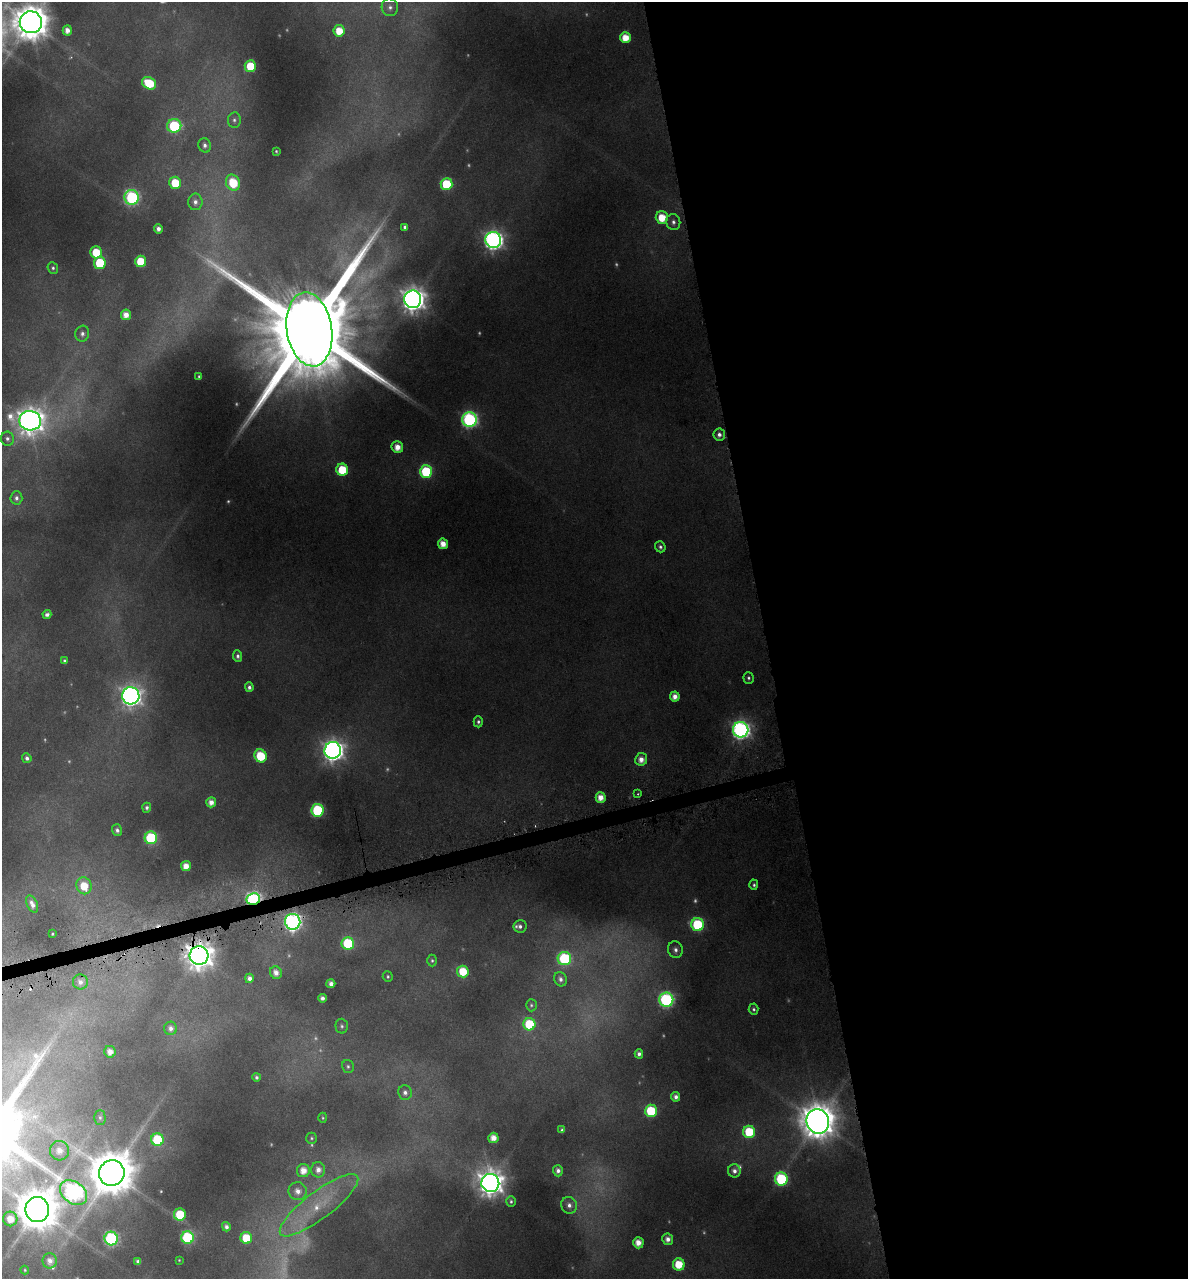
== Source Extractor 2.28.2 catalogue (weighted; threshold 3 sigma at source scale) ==
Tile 8 of 4 x 4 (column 4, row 2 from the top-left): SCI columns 3660-4845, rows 2559-3835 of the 4896 x 5150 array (HDU 1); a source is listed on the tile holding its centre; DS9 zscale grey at full resolution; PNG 1190 x 1281 px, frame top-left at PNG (2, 2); each listed source drawn as its Kron ellipse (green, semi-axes under 4 px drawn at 4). Shown black and unused: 36% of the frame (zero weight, under 4 of 8 exposures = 2% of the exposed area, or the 3 px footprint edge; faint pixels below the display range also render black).
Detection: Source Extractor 2.28.2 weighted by HDU 2 'WHT'; one run over the whole footprint, this tile lists its part. Background -0.0182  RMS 0.0096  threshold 0.0393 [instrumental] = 3 sigma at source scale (4.09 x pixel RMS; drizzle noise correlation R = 1.36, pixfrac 0.8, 0.0396/0.0396 arcsec/px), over >= 5 px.
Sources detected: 156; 21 too faint to see at this stretch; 2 cosmic-ray / hot-pixel residue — neither listed nor drawn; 3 inside a brighter listed object's ellipse — not listed separately; the other 130 listed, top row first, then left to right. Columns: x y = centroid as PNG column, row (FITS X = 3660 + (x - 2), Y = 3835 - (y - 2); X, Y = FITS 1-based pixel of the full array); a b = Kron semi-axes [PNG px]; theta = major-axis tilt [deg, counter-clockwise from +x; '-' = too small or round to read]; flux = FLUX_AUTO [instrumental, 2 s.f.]
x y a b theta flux
390 7 9 8 - 4.6
31 22 11 11 - 2900
67 30 5 4 - 7.9
339 31 5 5 - 20
625 38 5 5 - 18
250 66 6 5 - 35
149 83 7 6 - 39
234 120 8 6 82 2.8
174 126 7 7 - 89
205 145 7 6 - 4
276 151 3 3 - 1
175 183 6 6 - 32
233 183 8 7 - 33
447 184 6 6 - 64
132 197 7 7 - 160
195 202 8 7 - 4.7
662 217 6 6 - 23
673 222 8 7 - 4
405 227 4 3 - 2.4
158 229 4 4 - 4.7
493 240 8 8 - 470
96 252 6 6 - 31
141 261 6 5 - 35
100 263 6 6 - 59
53 268 6 5 - 2
413 299 8 8 - 1000
126 315 5 5 - 10
309 329 37 22 -81 34000
82 334 8 7 - 4.1
199 376 3 2 - 0.89
469 419 7 7 - 260
30 421 11 9 -5 1200
719 435 6 6 - 4.4
7 439 7 6 - 2.9
397 447 6 5 - 11
342 470 6 6 - 38
426 471 6 6 - 78
16 498 6 6 - 3.8
443 544 5 5 - 12
660 547 6 5 - 2.5
47 615 4 4 - 3.2
238 656 6 4 -85 2.9
64 661 4 4 - 1.7
749 678 6 5 - 2.1
249 687 5 4 - 3.3
131 696 8 8 - 640
675 696 5 5 - 8.7
478 722 5 4 - 2.2
741 730 7 7 - 420
333 750 8 8 - 700
260 756 7 6 - 43
27 758 5 4 - 3.2
641 759 6 6 - 9
638 794 3 2 - 0.77
601 797 5 5 - 12
211 802 5 5 - 7.9
147 808 5 4 - 2.4
317 810 6 6 - 100
117 830 6 5 - 3.2
151 838 6 6 - 100
186 866 5 5 - 12
754 885 5 4 - 2
84 886 8 7 - 23
253 899 7 6 - 250
32 904 9 5 -64 5.6
293 922 8 7 - 330
698 925 6 6 - 82
520 926 6 6 - 3.3
52 934 3 2 - 0.92
348 943 6 6 - 57
675 950 8 7 - 4.6
199 956 9 9 - 1500
564 959 6 6 - 100
432 961 6 4 -89 1.7
463 972 6 5 - 26
276 973 6 5 - 7.5
388 976 5 5 - 1.5
249 978 4 4 - 5.1
560 979 7 6 - 4.2
80 982 7 7 - 6.4
331 984 4 4 - 5.1
322 998 4 4 - 4.7
666 1000 7 7 - 190
531 1005 6 5 - 1.8
754 1009 5 5 - 2
529 1024 6 6 - 48
342 1026 7 6 - 2.4
171 1028 6 6 - 4.5
110 1052 6 5 - 9
639 1054 4 4 - 3.6
348 1066 6 6 - 2.1
256 1077 4 4 - 2.2
405 1092 7 7 - 4.6
676 1097 5 4 - 4.5
651 1111 6 6 - 56
100 1117 7 5 -89 2
323 1118 5 4 - 1.3
818 1121 12 11 - 2600
562 1130 4 3 - 1.9
749 1132 6 6 - 47
311 1138 6 5 - 1.7
493 1138 5 5 - 12
157 1140 6 6 - 58
59 1151 10 9 - 9.4
318 1170 7 7 - 7.3
303 1171 6 6 - 12
558 1171 5 5 - 4.8
734 1171 6 6 - 4.9
112 1173 13 12 - 4600
781 1179 6 6 - 98
490 1183 9 9 - 1300
298 1191 9 9 - 8.7
73 1193 15 11 -37 330
511 1201 5 5 - 1.8
319 1205 48 13 37 45
569 1205 8 8 - 5.4
37 1209 12 12 - 4000
180 1215 6 6 - 37
10 1219 7 7 - 14
226 1227 4 4 - 3.6
111 1238 7 6 - 150
187 1238 6 6 - 110
246 1238 6 6 - 30
668 1239 6 5 - 6.3
638 1243 5 5 - 11
179 1260 3 2 - 0.67
50 1261 7 7 - 6.5
138 1261 4 4 - 2.8
679 1264 6 6 - 28
25 1270 4 4 - 0.97
Overlapping masked pixels (flux is a lower limit): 3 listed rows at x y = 253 899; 293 922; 199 956
Isophote crosses this tile's border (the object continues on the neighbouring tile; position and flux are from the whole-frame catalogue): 1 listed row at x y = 31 22